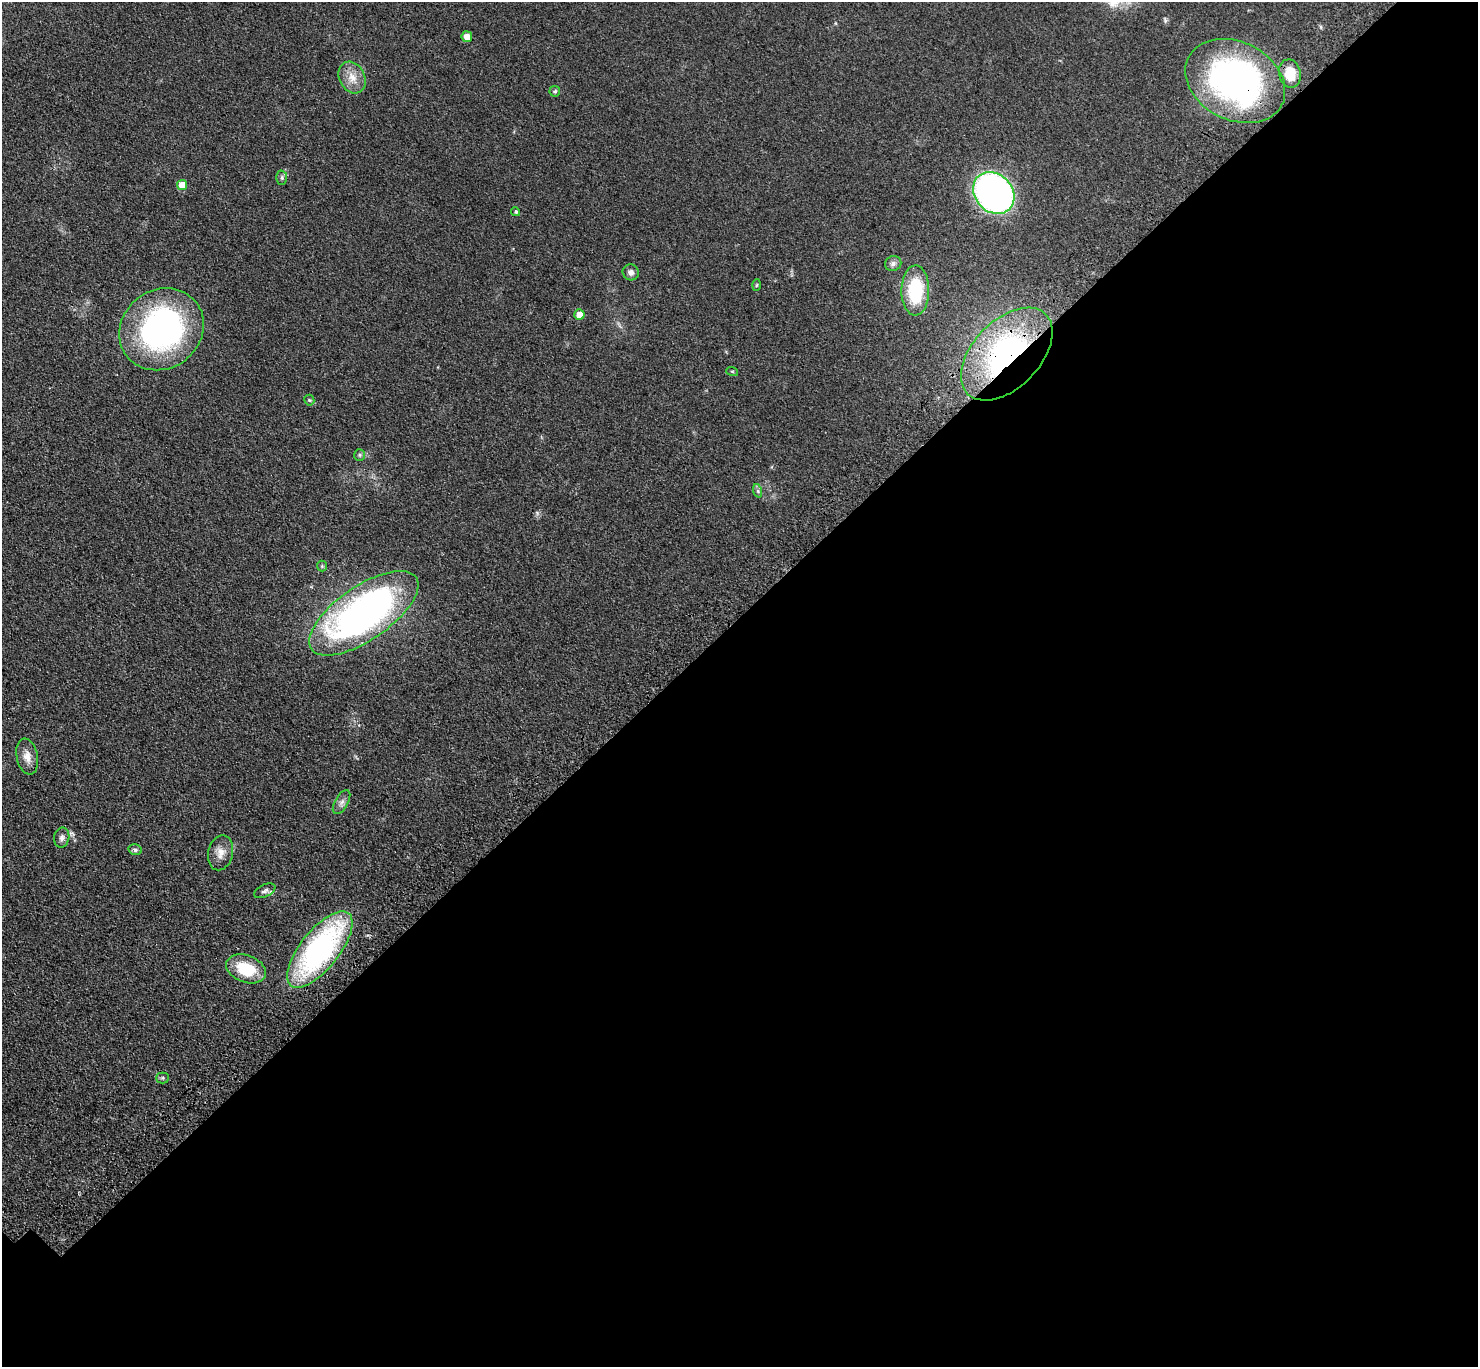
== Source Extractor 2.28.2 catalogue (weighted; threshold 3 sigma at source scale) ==
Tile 12 of 4 x 4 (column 4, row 3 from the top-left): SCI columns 4539-6014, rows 1627-2991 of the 6123 x 6123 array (HDU 1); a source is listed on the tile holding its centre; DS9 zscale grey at full resolution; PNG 1480 x 1369 px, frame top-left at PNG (2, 2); each listed source drawn as its Kron ellipse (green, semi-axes under 4 px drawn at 4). Shown black and unused: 55% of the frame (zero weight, under 3 of 4 exposures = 8% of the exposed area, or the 3 px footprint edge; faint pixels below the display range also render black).
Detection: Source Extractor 2.28.2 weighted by HDU 2 'WHT'; one run over the whole footprint, this tile lists its part. Background 0.122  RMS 0.0078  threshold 0.0352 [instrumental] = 3 sigma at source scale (4.5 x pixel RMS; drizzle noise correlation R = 1.50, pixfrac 1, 0.05/0.05 arcsec/px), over >= 5 px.
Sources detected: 31; all 31 listed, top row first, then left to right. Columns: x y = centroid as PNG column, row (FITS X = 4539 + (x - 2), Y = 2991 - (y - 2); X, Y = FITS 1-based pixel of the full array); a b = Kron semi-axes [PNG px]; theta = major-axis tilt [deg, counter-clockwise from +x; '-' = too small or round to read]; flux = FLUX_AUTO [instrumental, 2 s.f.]
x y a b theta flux
467 37 5 5 - 7.1
1290 73 14 11 -79 15
352 77 17 12 -63 10
1235 81 52 39 -27 240
555 91 5 5 - 1.3
282 178 7 5 89 1.7
182 185 5 5 - 15
994 193 23 18 -47 340
516 212 5 4 - 1.4
893 264 8 7 - 2.6
631 272 8 7 - 3.3
756 285 6 4 87 0.94
915 291 25 14 89 38
579 314 5 5 - 10
162 329 44 39 37 190
1007 354 56 33 46 190
732 371 6 3 -18 0.78
309 400 5 5 - 1.1
360 455 6 5 - 1.2
758 491 7 4 -72 1.5
322 566 5 5 - 1.1
364 613 63 27 34 330
27 757 18 10 -78 7.6
342 802 13 6 60 3.5
62 837 10 7 78 3
135 850 7 5 -13 1.8
221 853 18 12 77 8.2
265 891 11 6 26 2.5
320 949 46 19 51 170
246 969 20 13 -20 29
163 1078 6 5 - 1.4
Overlapping masked pixels (flux is a lower limit): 4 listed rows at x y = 1235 81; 1007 354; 364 613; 320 949